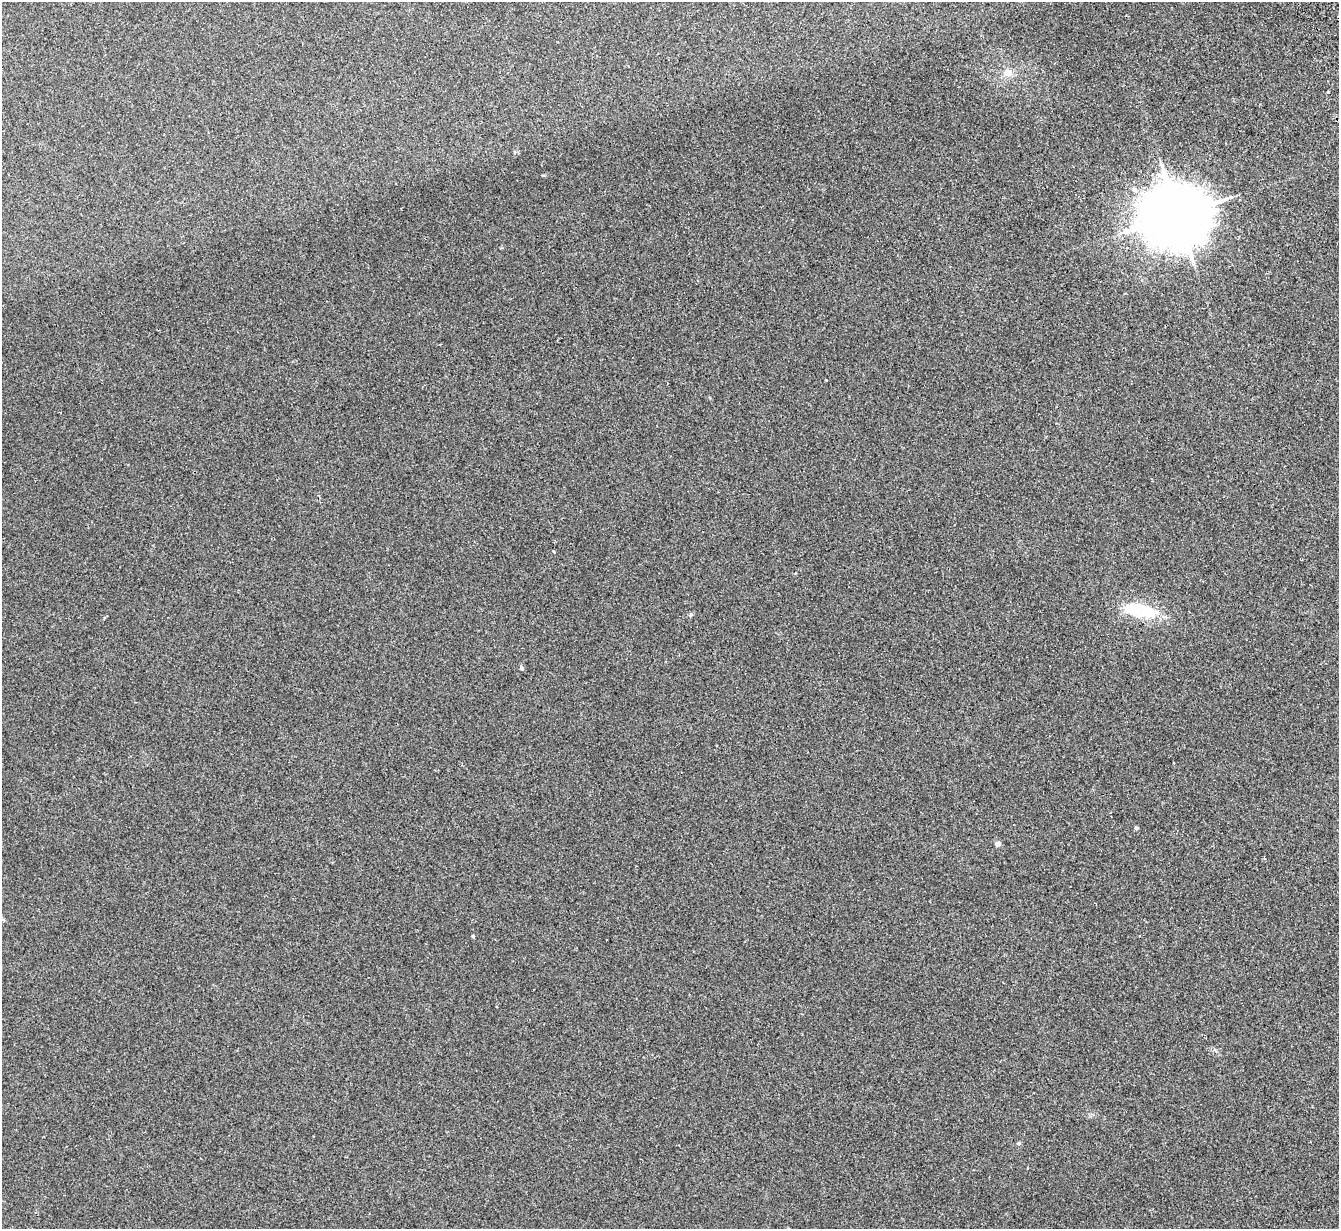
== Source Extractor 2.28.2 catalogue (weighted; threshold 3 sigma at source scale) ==
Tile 10 of 4 x 4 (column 2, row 3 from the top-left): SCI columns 1394-2730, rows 1399-2625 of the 5459 x 5375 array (HDU 1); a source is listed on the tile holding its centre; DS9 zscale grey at full resolution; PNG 1341 x 1231 px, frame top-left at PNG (2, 2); no overlay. Shown black and unused: <1% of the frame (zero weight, under 2 of 3 exposures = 3% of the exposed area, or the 3 px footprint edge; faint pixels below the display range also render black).
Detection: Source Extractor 2.28.2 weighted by HDU 2 'WHT'; one run over the whole footprint, this tile lists its part. Background 0.0807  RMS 0.0082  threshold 0.037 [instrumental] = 3 sigma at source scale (4.5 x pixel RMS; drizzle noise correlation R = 1.50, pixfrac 1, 0.05/0.05 arcsec/px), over >= 5 px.
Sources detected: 9; all 9 listed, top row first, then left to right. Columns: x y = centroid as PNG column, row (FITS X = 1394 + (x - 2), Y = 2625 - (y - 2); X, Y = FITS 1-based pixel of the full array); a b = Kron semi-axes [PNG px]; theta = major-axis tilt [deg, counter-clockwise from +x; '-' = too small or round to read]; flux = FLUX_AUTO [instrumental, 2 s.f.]
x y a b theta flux
1008 72 14 10 8 6.4
1328 92 3 3 - 2.1
1177 215 19 16 6 7000
1137 611 44 16 -4 34
521 668 6 5 - 1.5
1136 828 4 3 - 1.9
997 844 4 4 - 6.3
473 936 3 3 - 1.4
1019 1143 5 3 - 0.92